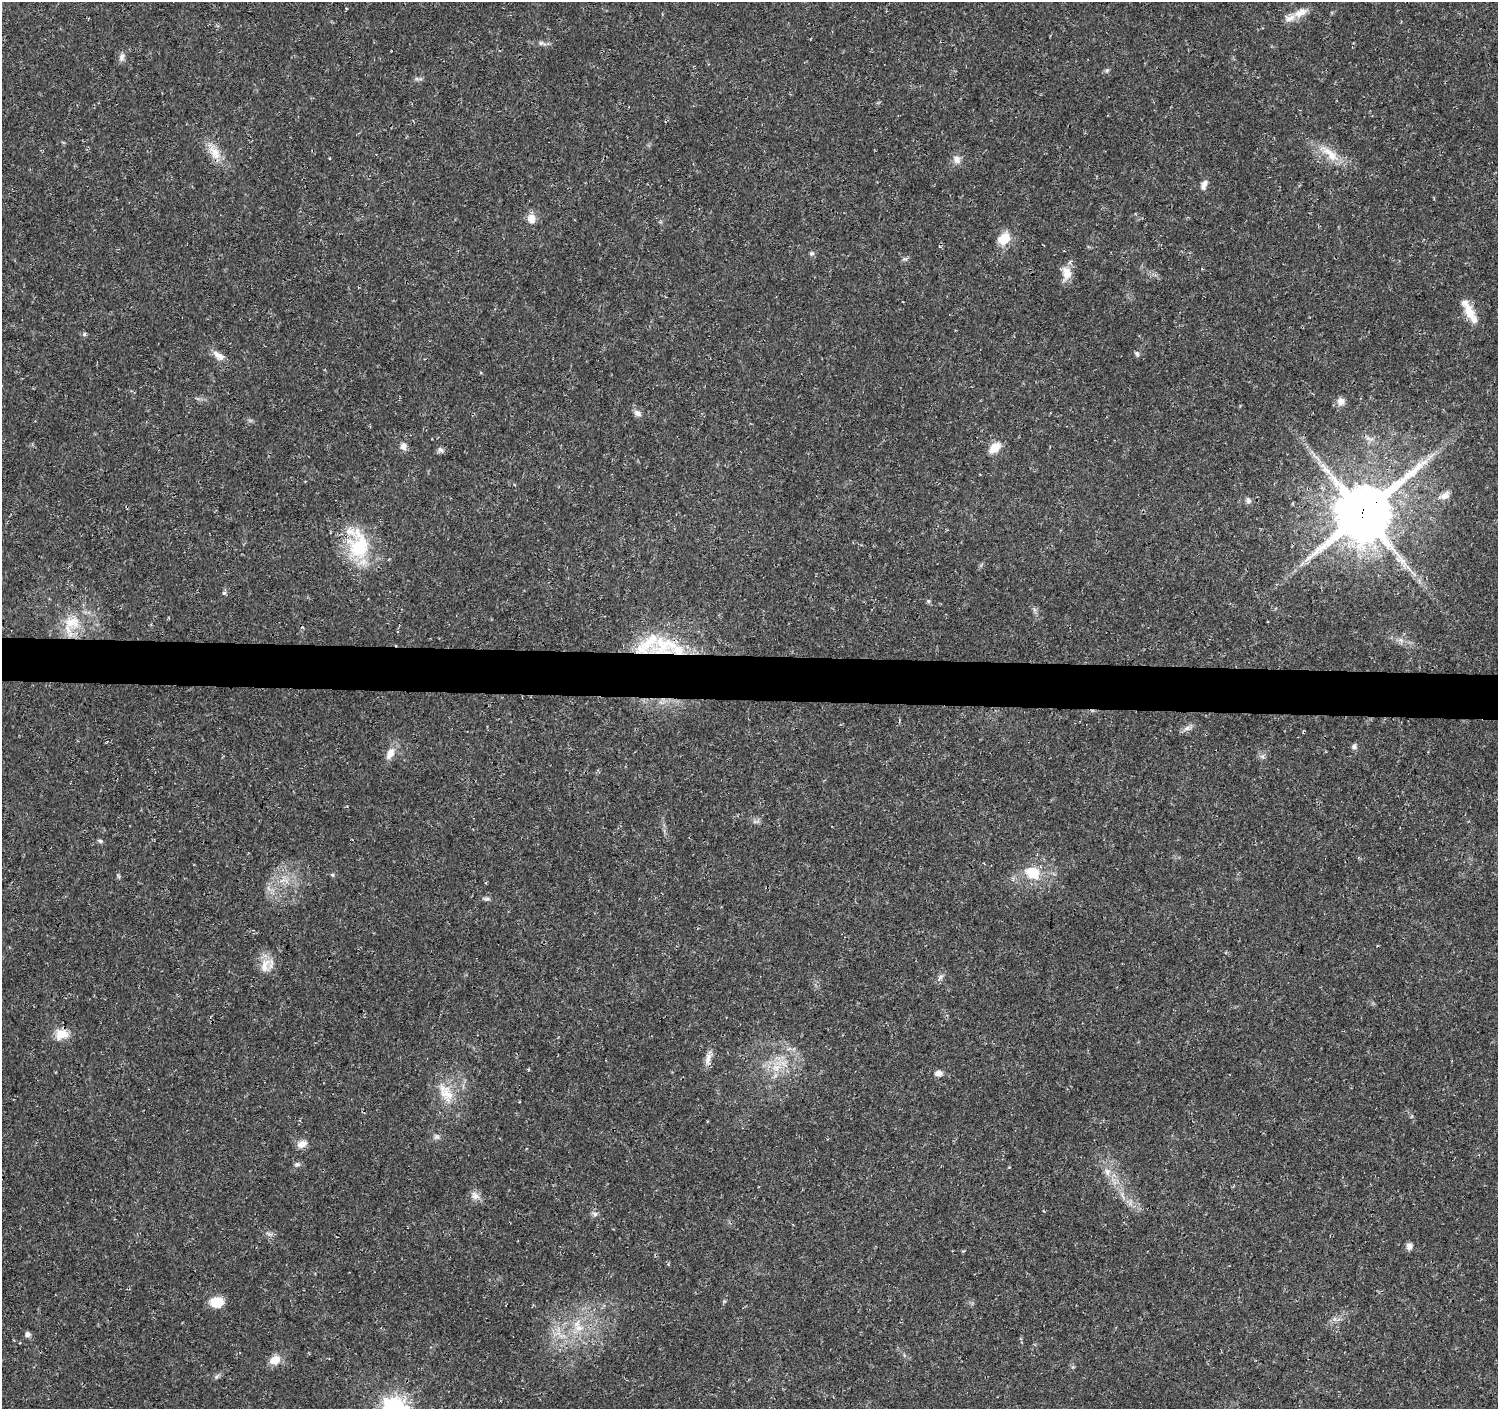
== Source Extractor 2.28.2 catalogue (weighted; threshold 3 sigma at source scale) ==
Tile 5 of 3 x 3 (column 2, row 2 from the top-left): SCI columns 1500-2995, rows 1638-3044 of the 4502 x 4733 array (HDU 1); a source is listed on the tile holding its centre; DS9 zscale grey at full resolution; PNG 1500 x 1411 px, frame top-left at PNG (2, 2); no overlay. Shown black and unused: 3% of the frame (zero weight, under 3 of 4 exposures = <1% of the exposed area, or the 3 px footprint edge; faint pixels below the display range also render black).
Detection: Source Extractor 2.28.2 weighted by HDU 2 'WHT'; one run over the whole footprint, this tile lists its part. Background 0.025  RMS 0.0028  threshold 0.0125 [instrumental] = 3 sigma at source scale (4.5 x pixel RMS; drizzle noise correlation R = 1.50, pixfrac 1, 0.0396/0.0396 arcsec/px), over >= 5 px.
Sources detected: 66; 6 inside a brighter listed object's ellipse — not listed separately; the other 60 listed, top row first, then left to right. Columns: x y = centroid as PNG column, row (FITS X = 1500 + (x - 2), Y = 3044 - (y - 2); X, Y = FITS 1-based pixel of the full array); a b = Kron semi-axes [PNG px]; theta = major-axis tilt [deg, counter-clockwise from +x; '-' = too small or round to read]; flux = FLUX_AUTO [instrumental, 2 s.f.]
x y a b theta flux
1301 12 22 9 25 3.3
542 43 12 6 -13 1.1
122 57 12 7 75 1.2
416 79 5 5 - 0.48
214 152 29 12 -57 4.9
1330 154 33 11 -41 6
957 159 10 9 - 1.9
1204 184 12 6 67 1.6
531 218 12 10 -81 2.7
1004 239 15 11 40 5.5
811 254 6 6 - 0.59
904 259 8 4 -1 0.51
1066 273 18 11 85 3.7
1469 311 24 11 -66 4.3
84 334 6 5 - 0.48
1137 353 8 5 -66 0.64
218 355 17 9 -35 2.4
1341 401 11 10 - 1.4
637 413 10 7 -32 1.3
1369 439 12 4 -9 0.9
403 446 10 9 - 1.4
995 448 15 9 42 3.8
440 450 9 6 -44 0.81
1445 495 14 9 35 2.2
1248 500 8 7 - 0.82
1363 513 21 17 41 1600
359 546 43 29 -89 18
224 593 6 5 - 0.49
928 601 6 5 - 0.48
72 622 26 19 7 8.9
1401 640 10 6 -44 1.2
665 644 41 32 10 17
1187 728 10 6 19 1.2
1354 747 7 6 - 0.77
390 753 15 8 63 2.8
1262 756 7 4 -19 0.59
100 841 6 5 - 0.5
1033 873 20 15 -21 7.4
332 875 5 5 - 0.38
284 880 19 5 0 2.1
486 899 10 5 -4 0.72
265 965 23 14 64 4.2
940 978 13 5 52 0.92
61 1034 16 12 0 4.3
708 1059 19 8 78 2
776 1067 14 12 -5 4.5
938 1073 11 7 -5 1.5
446 1093 33 17 -60 7.6
437 1136 9 6 -23 0.84
302 1144 14 9 27 2.1
297 1164 8 6 10 0.75
1107 1172 11 9 -68 2
475 1196 13 9 -26 1.8
595 1214 8 5 -29 0.78
1409 1246 8 7 - 1.2
216 1302 13 10 0 5.8
577 1323 18 9 71 3.7
28 1334 7 6 - 1
275 1360 15 11 28 3.2
217 1376 9 5 45 0.68
Overlapping masked pixels (flux is a lower limit): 2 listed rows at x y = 1363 513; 665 644
Unlisted compact peaks at least as high as the median listed source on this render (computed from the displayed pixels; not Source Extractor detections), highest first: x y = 1107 70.